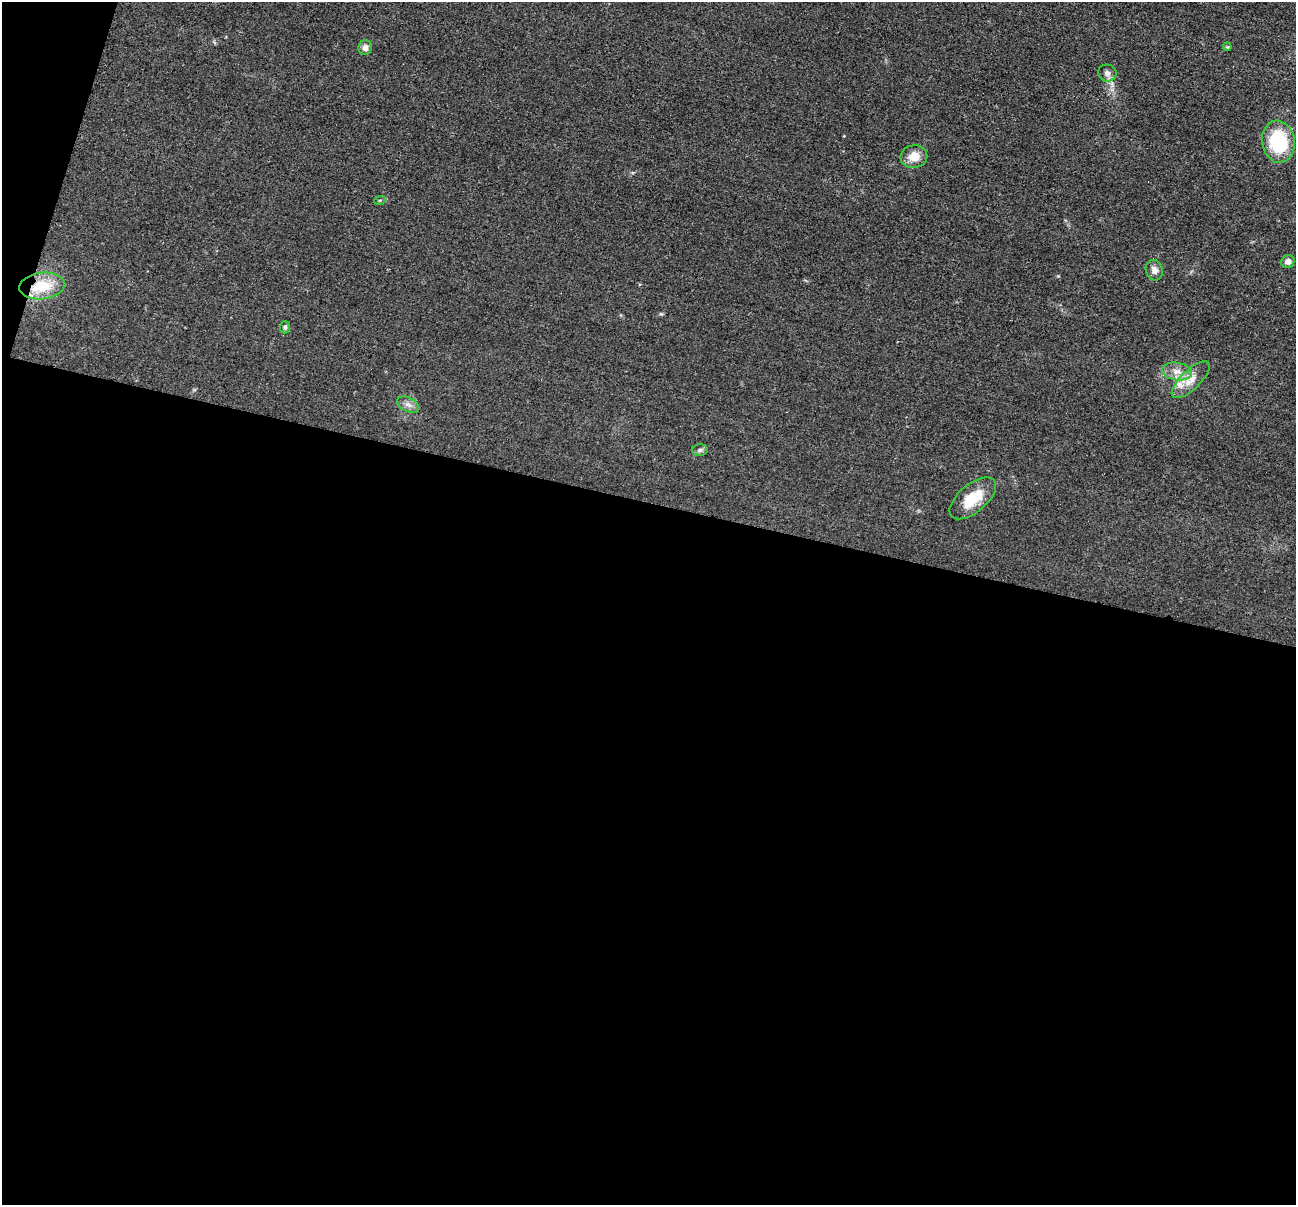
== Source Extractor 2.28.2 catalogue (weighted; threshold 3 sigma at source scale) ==
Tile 13 of 4 x 4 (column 1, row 4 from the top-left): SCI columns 10-1303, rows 259-1461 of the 5193 x 5209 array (HDU 1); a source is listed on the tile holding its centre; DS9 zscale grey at full resolution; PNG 1298 x 1207 px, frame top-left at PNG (2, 2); each listed source drawn as its Kron ellipse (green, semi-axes under 4 px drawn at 4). Shown black and unused: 60% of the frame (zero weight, under 2 of 3 exposures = <1% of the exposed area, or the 3 px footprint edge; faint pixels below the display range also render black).
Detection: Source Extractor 2.28.2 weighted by HDU 2 'WHT'; one run over the whole footprint, this tile lists its part. Background 0.0456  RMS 0.0085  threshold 0.0382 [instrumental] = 3 sigma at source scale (4.5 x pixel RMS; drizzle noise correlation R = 1.50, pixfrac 1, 0.05/0.05 arcsec/px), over >= 5 px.
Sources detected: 17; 1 cosmic-ray / hot-pixel residue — neither listed nor drawn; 1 inside a brighter listed object's ellipse — not listed separately; the other 15 listed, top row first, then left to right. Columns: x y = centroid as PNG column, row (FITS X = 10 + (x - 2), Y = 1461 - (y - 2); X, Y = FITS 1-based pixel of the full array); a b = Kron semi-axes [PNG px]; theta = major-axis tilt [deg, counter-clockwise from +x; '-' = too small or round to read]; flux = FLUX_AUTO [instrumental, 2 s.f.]
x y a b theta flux
1227 47 4 3 - 0.98
365 48 7 7 - 4.2
1107 73 9 8 - 3.6
1278 142 21 16 -81 51
914 156 13 11 10 11
380 200 6 3 18 0.9
1288 262 7 6 - 3.6
1154 270 10 8 -73 4.9
42 286 23 13 7 26
285 327 6 5 - 1.5
1177 371 15 9 -8 8
1191 380 24 9 44 11
408 405 12 6 -26 4
700 450 8 5 2 2.1
973 498 28 14 40 23
Overlapping masked pixels (flux is a lower limit): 1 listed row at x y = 42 286